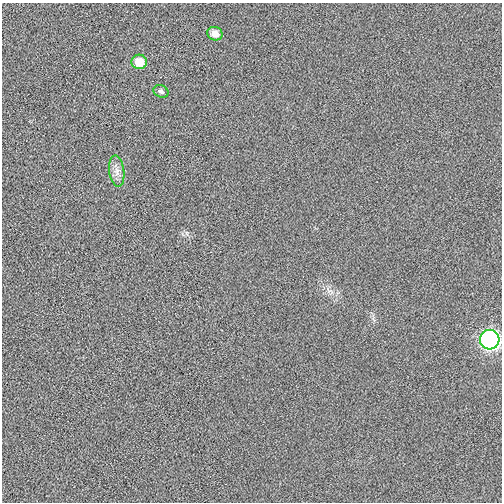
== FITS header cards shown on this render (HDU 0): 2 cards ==
NAXIS1  =                  500
NAXIS2  =                  500

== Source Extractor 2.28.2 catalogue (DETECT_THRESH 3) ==
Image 500 x 500 px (HDU 0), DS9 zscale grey, 1 PNG px = 1 image px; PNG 504 x 504 px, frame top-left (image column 1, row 500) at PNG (2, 3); each listed source drawn as its Kron ellipse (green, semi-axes under 4 px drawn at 4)
Background 0.00223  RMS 0.038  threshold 0.113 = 3 sigma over >= 5 px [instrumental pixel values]
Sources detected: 5; all 5 listed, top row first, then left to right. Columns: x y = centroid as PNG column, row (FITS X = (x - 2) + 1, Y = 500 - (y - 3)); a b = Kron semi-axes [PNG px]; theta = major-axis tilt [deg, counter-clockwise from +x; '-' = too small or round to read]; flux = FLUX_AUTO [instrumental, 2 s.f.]
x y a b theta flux
215 34 8 6 -23 23
139 62 8 7 - 42
161 91 8 6 -25 6.4
117 171 16 7 -83 18
490 340 10 9 - 800
At the frame edge (FLAGS 8, measured only in part): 1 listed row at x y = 490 340